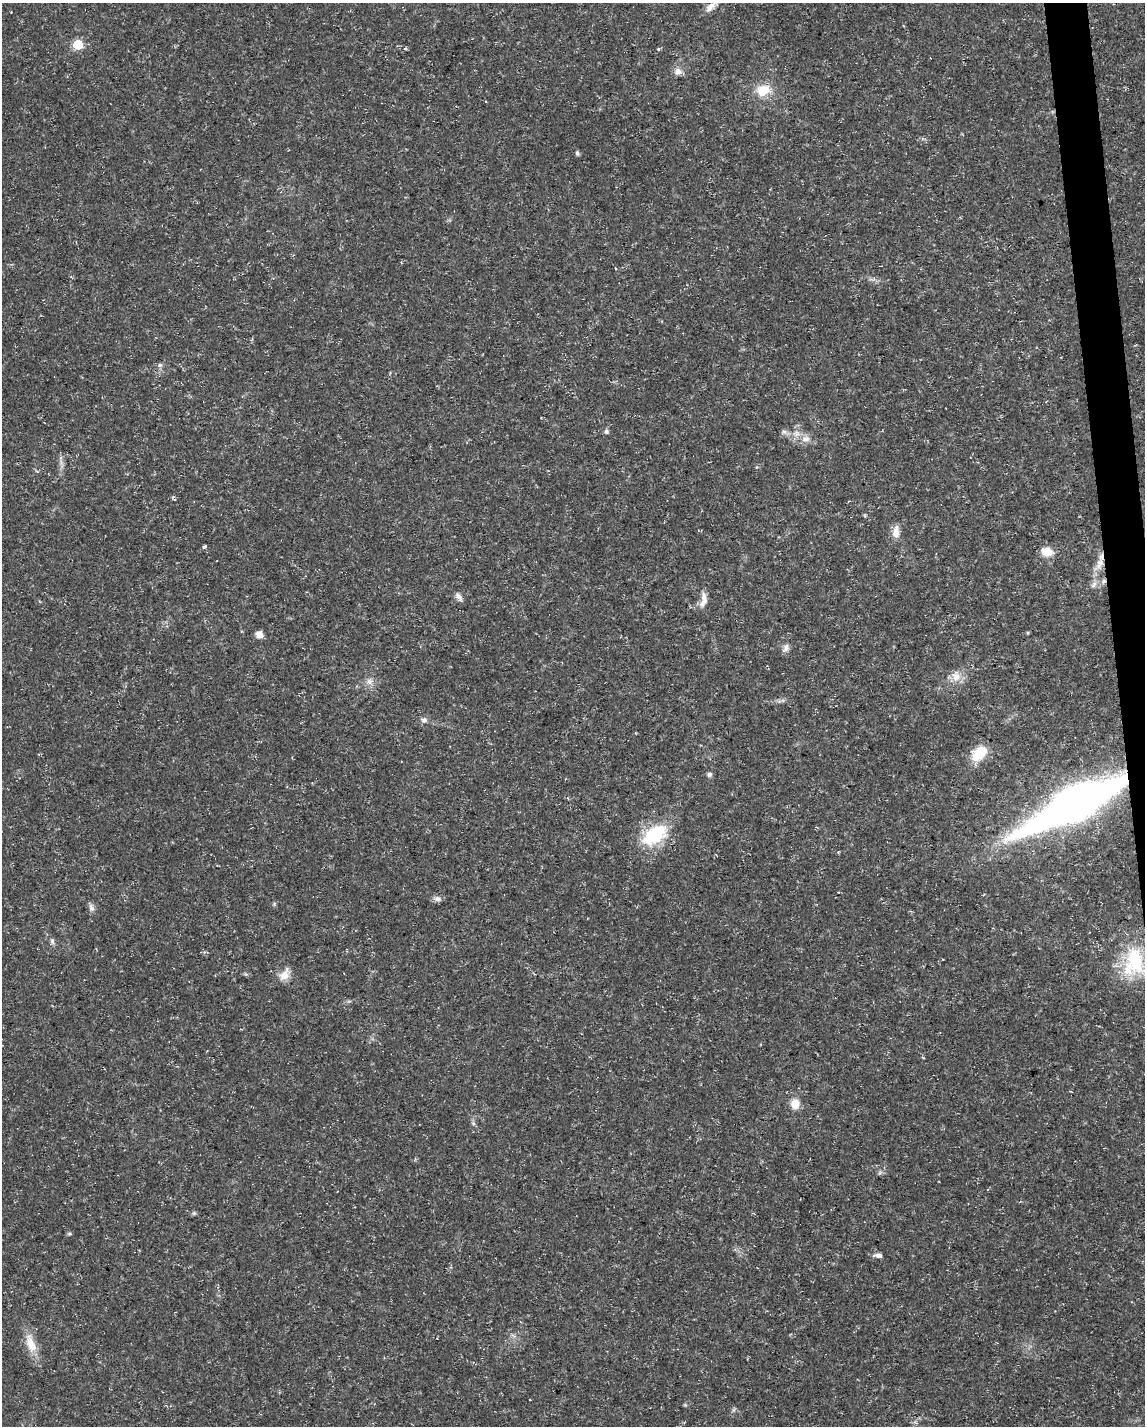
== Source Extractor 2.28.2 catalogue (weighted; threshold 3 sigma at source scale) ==
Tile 6 of 4 x 3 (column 2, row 2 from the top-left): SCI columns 1145-2287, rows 1477-2900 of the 4574 x 4333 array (HDU 1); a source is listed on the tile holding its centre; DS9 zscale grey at full resolution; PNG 1147 x 1428 px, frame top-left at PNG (2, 3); no overlay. Shown black and unused: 2% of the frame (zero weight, under 3 of 5 exposures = <1% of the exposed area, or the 3 px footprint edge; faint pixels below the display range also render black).
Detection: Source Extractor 2.28.2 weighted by HDU 2 'WHT'; one run over the whole footprint, this tile lists its part. Background 0.0165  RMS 0.0022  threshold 0.01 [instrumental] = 3 sigma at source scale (4.5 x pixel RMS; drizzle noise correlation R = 1.50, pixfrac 1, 0.0396/0.0396 arcsec/px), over >= 5 px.
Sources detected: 42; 1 cosmic-ray / hot-pixel residue — not listed; the other 41 listed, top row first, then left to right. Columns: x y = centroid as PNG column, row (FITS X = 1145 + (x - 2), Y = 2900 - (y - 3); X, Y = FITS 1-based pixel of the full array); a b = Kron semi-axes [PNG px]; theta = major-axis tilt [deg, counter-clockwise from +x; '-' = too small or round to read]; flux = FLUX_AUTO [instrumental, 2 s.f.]
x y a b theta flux
711 7 20 8 46 1.9
78 45 6 6 - 13
405 48 4 3 - 0.49
658 49 3 3 - 0.47
678 72 10 9 - 1.3
763 90 17 13 15 4.6
486 102 3 2 - 0.2
577 153 7 5 -58 0.42
160 365 7 6 - 0.55
606 431 6 6 - 0.61
784 432 7 5 -29 0.61
806 439 13 9 0 1.8
896 532 18 8 85 2
204 546 4 3 - 0.47
1047 551 11 9 -5 3.7
1100 563 19 10 71 2.8
1104 581 6 6 - 0.67
1094 585 11 5 49 0.88
459 597 13 6 -53 0.91
703 600 22 8 79 1.9
259 635 8 7 - 1.5
786 648 12 7 63 1
956 676 14 12 -62 2.3
369 681 10 9 - 1.3
424 720 8 7 - 0.8
979 753 20 13 45 5.6
709 774 7 6 - 0.58
1076 804 88 23 27 170
654 835 29 17 34 14
438 899 9 7 -11 0.94
274 904 6 4 -89 0.32
91 908 11 7 -72 0.88
52 941 8 5 -70 0.55
1134 962 36 25 83 16
284 975 17 10 58 2.3
795 1104 12 10 -90 2.5
473 1123 7 4 -72 0.43
194 1213 5 5 - 0.34
69 1234 6 4 -18 0.32
878 1255 11 6 -2 0.96
30 1343 28 12 -69 4
Overlapping masked pixels (flux is a lower limit): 3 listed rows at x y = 1100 563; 1104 581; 1076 804
Isophote crosses this tile's border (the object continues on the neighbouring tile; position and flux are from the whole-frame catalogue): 2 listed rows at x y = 711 7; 1134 962